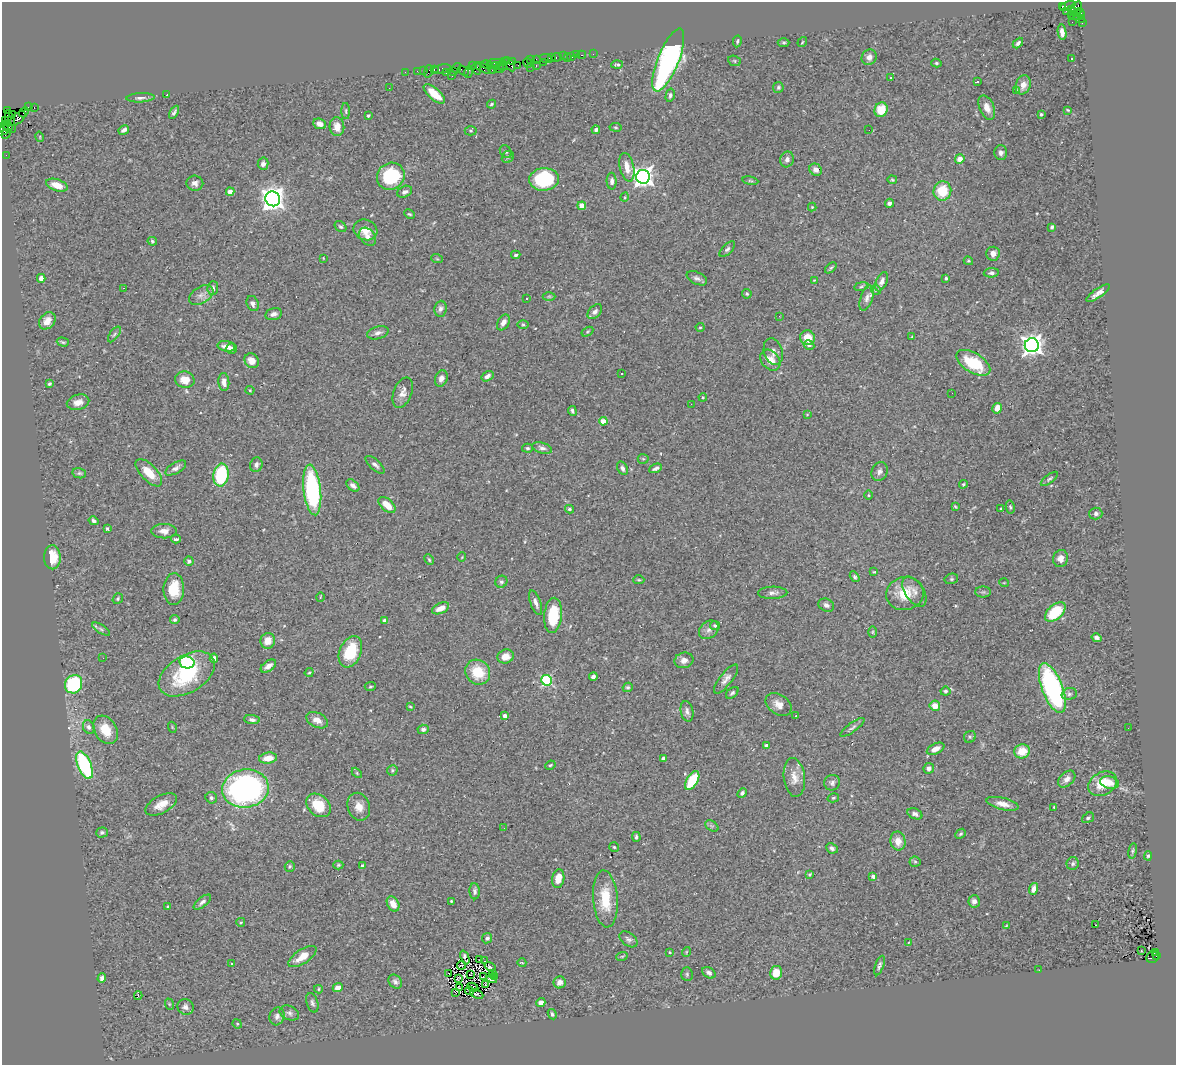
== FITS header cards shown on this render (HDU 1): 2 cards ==
NAXIS1  =                 1174
NAXIS2  =                 1063

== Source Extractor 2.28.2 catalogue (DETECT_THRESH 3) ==
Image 1174 x 1063 px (HDU 1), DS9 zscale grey, 1 PNG px = 1 image px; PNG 1178 x 1067 px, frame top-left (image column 1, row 1063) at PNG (2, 2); each listed source drawn as its Kron ellipse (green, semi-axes under 4 px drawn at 4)
Background 1.4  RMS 0.057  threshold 0.172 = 3 sigma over >= 5 px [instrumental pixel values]
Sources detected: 393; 1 with non-positive FLUX_AUTO (blend fragments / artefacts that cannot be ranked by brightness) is neither listed nor drawn; the other 392 listed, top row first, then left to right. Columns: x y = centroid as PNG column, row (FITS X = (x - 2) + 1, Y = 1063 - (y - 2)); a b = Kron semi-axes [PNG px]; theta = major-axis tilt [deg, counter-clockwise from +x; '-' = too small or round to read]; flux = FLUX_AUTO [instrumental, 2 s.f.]
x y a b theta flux
1062 6 3 3 - 830
1068 6 8 3 24 160
1072 9 3 3 - 520
1077 9 7 5 74 440
1066 11 2 2 - 21
1080 13 4 3 - 380
1071 14 3 2 - 83
1076 14 6 3 51 270
1079 18 5 4 - 200
1072 22 2 2 - 31
1082 23 3 2 - 54
1062 32 8 4 -81 19
737 41 6 4 80 6.4
802 42 5 3 - 3.7
784 43 6 4 2 6.1
1018 43 6 3 46 9.2
593 54 2 2 - 18
576 55 2 2 - 20
582 55 4 3 - 110
563 56 3 2 - 19
572 56 3 3 - 140
557 57 5 3 - 160
869 57 8 7 - 20
552 58 3 2 - 100
567 58 2 2 - 24
536 59 3 2 - 81
546 59 6 4 -21 300
1071 59 2 2 - 3.1
531 60 4 2 - 110
668 60 33 10 68 1200
734 61 6 5 - 5.9
505 62 3 2 - 57
513 62 3 3 - 140
544 62 3 2 - 27
495 63 8 2 2 360
528 63 5 3 - 170
936 63 5 4 - 5.3
510 64 8 4 -58 290
617 64 6 3 4 6.9
487 65 6 4 -13 280
518 65 2 2 - 40
472 66 4 2 - 83
499 66 3 2 - 230
503 66 5 3 - 140
536 66 3 2 - 220
530 67 2 2 - 130
457 68 5 3 - 110
483 68 9 4 -28 420
493 68 6 3 62 230
434 69 3 2 - 87
442 69 9 3 11 210
477 69 6 4 -78 520
499 69 5 2 - 270
423 70 2 2 - 39
463 70 6 2 -33 160
417 71 2 2 - 35
429 71 6 2 72 100
405 72 2 2 - 28
453 72 3 3 - 160
468 72 6 3 74 140
446 73 3 2 - 78
452 76 2 2 - 5.1
891 78 3 3 - 4
977 82 4 2 - 4.2
1023 85 10 7 72 29
778 87 5 5 - 6.8
389 88 2 2 - 2.3
1016 90 4 3 - 6.6
434 94 13 6 -41 70
167 95 3 3 - 47
670 95 7 4 77 8.8
140 98 14 4 3 14
491 104 4 3 - 5.2
28 107 4 2 - 99
34 107 3 2 - 39
987 108 13 7 -66 32
8 110 4 2 - 28
881 110 7 6 - 70
1068 110 4 3 - 3.7
346 111 8 3 -89 6.4
24 112 5 2 - 78
174 112 7 3 59 8.9
12 114 4 2 - 77
1041 114 3 3 - 7.5
368 116 3 3 - 5.3
17 119 10 5 39 770
6 121 3 2 - 48
10 121 12 4 -75 560
320 124 6 5 - 23
5 125 4 2 - 120
9 127 5 3 - 160
337 127 9 7 -84 41
616 127 6 3 -9 4.1
4 130 5 4 - 170
124 130 5 4 - 12
596 130 4 4 - 8.9
869 130 2 2 - 1.7
471 131 6 4 -2 5.4
6 134 5 3 - 170
40 137 5 3 - 3.2
506 152 7 5 -55 6.7
1001 153 7 6 - 16
6 155 2 2 - 22
508 157 6 5 - 7.3
787 159 8 6 73 16
960 159 5 4 - 30
263 164 6 5 - 14
627 167 14 7 -77 45
816 170 6 5 - 18
391 176 14 13 - 240
643 177 7 7 - 2200
544 179 15 11 4 310
892 180 5 3 - 4.6
612 181 8 5 -88 15
750 181 8 4 -9 5.6
195 183 8 7 - 17
57 185 11 5 -18 48
230 191 4 4 - 36
942 191 9 9 - 110
405 192 8 5 26 12
625 197 5 3 - 3.4
273 199 8 7 - 3400
889 203 4 4 - 11
582 206 4 4 - 62
812 207 4 4 - 4
409 214 6 3 -26 5
341 227 6 5 - 6.9
1052 227 4 3 - 7.2
365 230 12 10 -20 43
368 237 10 7 -48 21
152 241 5 4 - 5.6
727 249 10 5 44 9.9
993 254 7 6 - 22
516 255 5 3 - 6.7
323 258 3 2 - 2.6
437 259 6 3 -19 4.3
968 261 5 3 - 4.5
831 268 6 3 42 6.6
991 273 7 4 4 12
41 278 4 4 - 17
697 278 11 6 -26 14
946 278 3 3 - 7.4
814 280 4 3 - 3.2
882 282 10 5 66 19
861 286 7 4 10 6.6
123 288 3 2 - 65
213 288 7 5 87 10
876 290 5 5 - 6.1
1098 293 14 4 35 24
747 294 5 4 - 5.6
201 295 13 8 30 23
549 296 6 4 0 5.7
527 298 3 2 - 7.5
867 298 13 6 71 19
253 304 8 6 -66 17
440 309 8 6 83 14
595 312 8 5 45 14
274 314 8 5 14 15
779 316 3 2 - 4.9
47 321 9 7 48 35
503 322 8 6 60 22
523 325 5 3 - 4.3
700 327 4 4 - 5.3
587 332 6 4 32 5
378 333 11 6 16 16
114 334 9 4 54 8.2
912 336 4 2 - 3.1
808 338 7 7 - 68
63 342 6 3 -16 5.7
809 345 5 4 - 11
1032 345 7 7 - 2500
226 346 9 5 -12 33
232 348 5 5 - 15
773 352 13 9 -72 21
770 360 11 8 -50 41
252 361 8 6 -46 34
973 363 19 10 -32 170
621 373 3 2 - 3.6
487 376 6 4 32 18
441 378 8 6 69 19
185 380 10 8 -14 45
224 382 9 5 -85 23
50 384 3 3 - 8.4
250 390 4 4 - 3.9
403 393 16 9 68 29
952 393 2 2 - 3.9
703 397 4 4 - 3.4
78 402 11 7 14 29
691 404 2 2 - 8.3
997 408 5 5 - 35
572 411 5 3 - 7.9
807 414 3 3 - 3.4
603 421 4 4 - 65
527 448 5 4 - 6.2
542 448 10 5 -16 13
643 459 5 5 - 5.2
256 465 7 6 - 12
375 465 12 5 -42 14
176 468 11 5 30 15
622 468 7 5 -60 11
656 468 7 3 23 10
880 472 10 7 64 16
79 473 7 5 -13 6.8
149 473 17 8 -46 72
221 475 11 7 81 290
1049 479 10 4 37 7.7
963 484 4 4 - 4.7
353 486 7 5 -41 14
312 490 25 8 -83 530
868 495 4 3 - 3.5
387 505 10 6 -42 50
955 506 3 2 - 3.9
1010 507 6 4 -80 6.5
569 509 4 3 - 5.4
1001 509 3 3 - 5.5
1096 514 6 6 - 11
94 521 5 4 - 9.6
107 529 4 3 - 5.4
164 531 12 7 0 27
176 539 5 3 - 8.5
52 557 12 8 -89 77
462 557 5 3 - 2.9
1061 559 9 7 73 29
429 560 5 3 - 5.3
189 561 5 4 - 10
874 572 4 3 - 3.4
855 577 6 4 -58 7.4
951 579 7 5 14 6.9
639 580 5 4 - 4.9
501 582 6 5 - 7.8
1004 583 5 3 - 2.9
174 589 16 10 88 89
914 591 17 9 -57 26
983 592 7 5 1 7.7
773 593 14 6 2 17
905 594 19 16 15 100
320 597 5 3 - 2.8
118 599 6 4 52 5.3
536 603 13 5 -70 19
826 605 8 6 -27 14
441 608 9 5 25 34
1055 612 12 7 42 160
553 615 17 9 85 150
175 620 4 4 - 6.9
385 621 4 3 - 21
715 625 5 4 - 9.8
101 629 10 4 -32 9.3
709 630 11 8 39 19
873 632 6 4 90 5
1096 638 5 4 - 12
268 641 8 7 - 38
350 652 16 11 67 140
505 656 8 7 - 38
103 658 3 2 - 3.5
214 658 4 4 - 13
684 660 9 7 15 20
187 662 8 6 -10 550
268 666 9 5 37 23
478 672 13 12 - 110
309 673 5 4 - 4.1
187 674 31 18 31 270
593 677 4 4 - 15
726 679 18 6 52 22
546 680 5 5 - 390
74 684 9 8 - 300
370 686 5 4 - 5.4
628 687 5 4 - 6.7
1052 688 26 10 -69 700
945 691 5 4 - 6.6
732 693 7 4 39 8.4
1069 694 8 6 16 11
778 704 14 10 -34 32
935 706 5 5 - 46
410 707 4 2 - 3.4
687 711 10 6 -78 15
505 716 4 4 - 18
796 716 3 2 - 4.4
252 720 7 4 -7 11
317 720 11 7 -26 29
89 727 7 5 -67 14
172 727 5 3 - 3.6
852 727 14 4 36 11
1128 728 2 2 - 5.3
423 729 5 4 - 11
106 730 15 11 -60 82
970 737 6 5 - 6.7
767 745 3 3 - 14
936 749 9 5 25 27
1022 751 8 7 - 71
268 758 9 5 8 48
663 758 4 4 - 7.7
85 765 14 6 -67 420
550 765 5 3 - 4.9
929 768 5 5 - 16
392 770 5 5 - 6
357 773 6 4 -46 4.2
794 777 19 10 -83 48
1067 779 10 6 42 20
692 781 10 5 59 160
832 783 8 7 - 13
1110 783 9 6 -14 36
1102 784 15 11 29 94
245 789 23 19 8 1100
742 793 5 4 - 9.7
211 798 6 5 - 9.5
833 798 6 4 15 5.2
161 804 17 8 28 46
1002 804 16 6 -13 31
318 805 13 10 -40 110
359 807 14 11 -69 42
1054 807 3 3 - 3.9
915 814 8 5 -23 11
1088 818 6 4 36 7.4
712 826 7 4 -34 7
504 828 3 2 - 7.8
102 833 6 5 - 8.1
961 834 6 4 40 6
636 837 5 4 - 8.8
898 841 9 7 -79 38
614 847 5 5 - 5.6
832 848 6 5 - 14
1133 851 8 4 81 6.4
1148 856 4 4 - 5.2
915 862 5 5 - 6.4
1073 864 6 6 - 8.5
338 865 5 4 - 5.1
290 866 5 5 - 6.2
363 866 4 3 - 16
810 874 4 3 - 5
873 876 4 3 - 23
558 879 9 6 80 50
1034 889 6 4 70 19
475 891 8 5 -88 12
605 899 28 12 -86 130
451 901 3 3 - 4
974 901 6 5 - 16
202 902 10 4 38 13
393 904 8 5 -61 44
167 907 3 3 - 4
241 922 4 3 - 4.3
1095 925 2 2 - 6.3
1006 926 4 2 - 2.9
487 938 5 5 - 9
629 939 10 6 -38 13
909 942 4 2 - 2.6
1141 951 3 2 - 4.5
670 952 4 3 - 3.8
686 952 5 3 - 3.1
1155 952 3 2 - 190
302 956 16 7 34 54
622 956 6 3 18 4.4
1156 956 3 2 - 160
465 957 7 3 -69 2.9
1153 957 6 5 - 550
480 959 3 2 - 0.77
484 961 4 2 - 4.9
522 963 4 3 - 2.9
231 964 3 2 - 5.5
461 965 4 2 - 3.8
879 965 10 4 71 10
490 967 6 3 -35 15
1039 970 3 2 - 8.5
492 973 4 2 - 1.2
709 973 7 5 -33 14
776 973 7 6 - 58
448 974 3 2 - 0.68
471 974 2 2 - 2.9
687 974 7 5 -88 6.9
495 976 2 2 - 4
483 977 2 2 - 1.4
102 978 5 4 - 14
459 978 4 2 - 2.7
492 979 5 4 - 3.6
395 982 8 6 -48 13
560 982 6 6 - 18
486 984 3 2 - 3.6
459 987 2 2 - 3.1
473 987 6 2 -26 5.4
338 988 5 4 - 35
318 989 4 4 - 4.6
469 991 4 2 - 4.4
455 992 3 2 - 10
477 994 7 2 -23 3.6
138 996 4 2 - 26
541 1002 4 4 - 21
312 1003 10 5 -73 11
169 1004 6 3 -72 4.1
185 1007 8 7 - 16
289 1013 10 7 -22 14
552 1014 5 4 - 7.5
277 1016 9 7 72 15
237 1024 5 4 - 4.5
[1 non-positive-flux detection neither listed nor drawn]